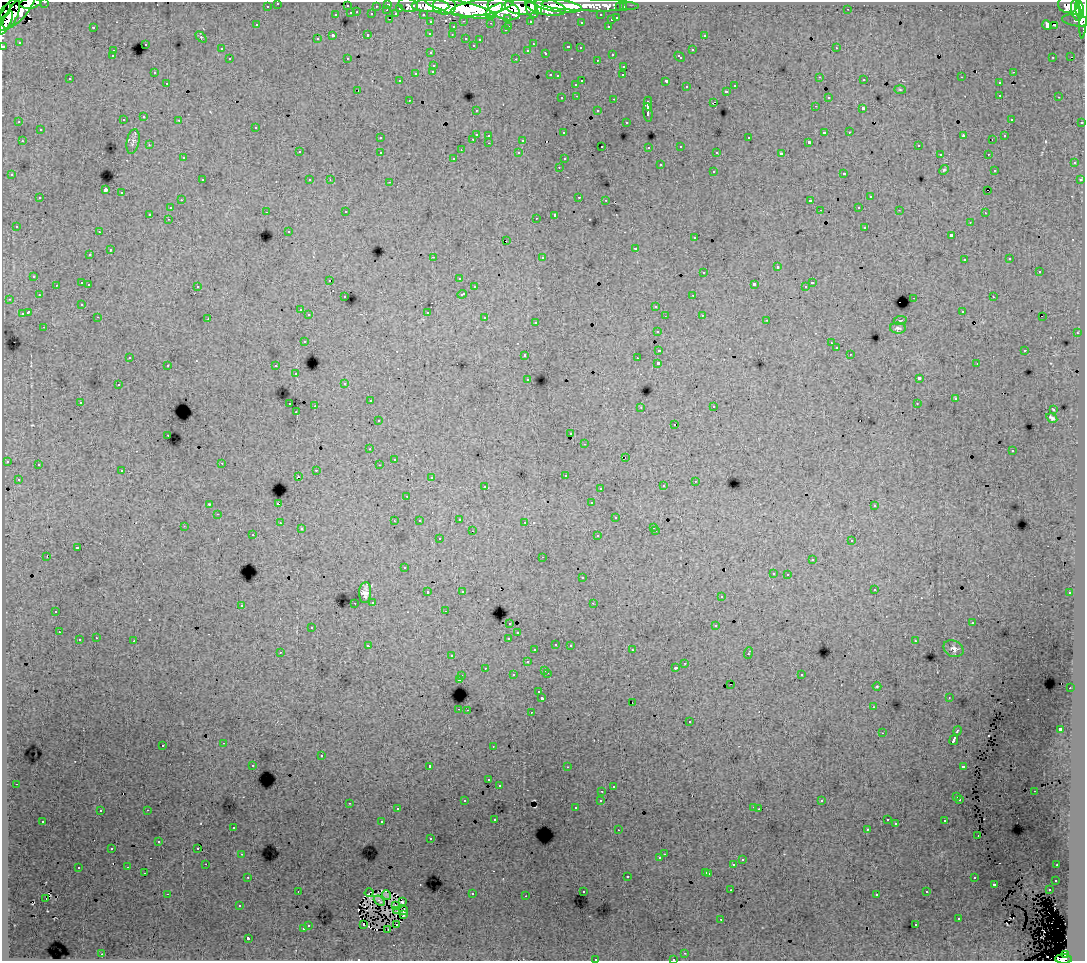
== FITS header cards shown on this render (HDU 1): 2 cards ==
NAXIS1  =                 1083
NAXIS2  =                  959

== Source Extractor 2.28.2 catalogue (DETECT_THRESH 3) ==
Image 1083 x 959 px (HDU 1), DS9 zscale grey, 1 PNG px = 1 image px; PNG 1087 x 963 px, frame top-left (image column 1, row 959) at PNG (2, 2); each listed source drawn as its Kron ellipse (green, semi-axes under 4 px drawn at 4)
Background 177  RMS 1.2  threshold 3.48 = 3 sigma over >= 5 px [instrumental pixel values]
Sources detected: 493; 4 with non-positive FLUX_AUTO (blend fragments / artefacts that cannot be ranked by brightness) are neither listed nor drawn; the other 489 listed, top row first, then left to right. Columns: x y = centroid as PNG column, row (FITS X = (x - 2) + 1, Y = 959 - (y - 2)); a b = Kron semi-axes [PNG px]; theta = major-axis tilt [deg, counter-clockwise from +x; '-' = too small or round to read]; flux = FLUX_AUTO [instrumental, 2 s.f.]
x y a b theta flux
45 2 3 2 - 3800
30 3 10 5 8 40000
278 3 3 3 - 2600
388 4 3 3 - 5600
408 5 10 6 -16 21000
590 5 49 6 -1 160000
1068 5 10 8 -10 110000
267 6 3 3 - 1700
347 6 3 3 - 800
376 6 3 2 - 1300
431 6 19 6 -1 230000
444 6 11 8 -3 170000
558 6 24 6 -7 240000
1083 6 32 3 87 170000
482 7 32 8 9 460000
521 7 16 7 -8 340000
545 7 21 8 -12 350000
620 7 3 3 - 1300
623 7 3 3 - 2700
400 8 3 3 - 990
460 8 36 7 -13 510000
504 9 17 10 -23 440000
848 9 2 2 - 50
1080 9 9 3 -81 160000
19 10 23 8 50 180000
387 10 3 2 - 290
494 10 10 4 34 150000
532 10 8 5 -66 170000
5 11 8 4 54 22000
538 11 4 3 - 79000
1076 11 10 5 -75 210000
357 12 3 2 - 390
351 13 3 3 - 1000
372 14 3 3 - 1200
396 14 3 3 - 760
423 14 3 2 - 2200
9 15 17 8 63 190000
336 15 3 3 - 460
601 15 3 3 - 1800
508 18 3 3 - 1400
617 18 3 3 - 580
389 19 3 2 - 330
611 20 3 3 - 530
1076 20 13 5 -8 28000
464 21 3 2 - 460
530 21 3 3 - 1700
431 22 3 3 - 2300
581 22 3 3 - 130
6 23 13 5 64 190000
491 23 3 2 - 120
256 25 3 3 - 200
1047 25 5 3 - 530
1054 25 3 2 - 130
509 26 3 2 - 440
608 26 3 2 - 410
93 27 3 2 - 730
453 27 3 3 - 320
505 30 3 2 - 100
430 33 4 4 - 130
368 35 3 3 - 360
452 35 3 2 - 130
704 35 3 3 - 370
333 36 3 3 - 1600
201 37 6 4 -44 110
466 38 3 3 - 400
317 39 3 3 - 210
480 39 3 2 - 130
19 42 3 3 - 120
145 44 3 3 - 400
533 44 3 3 - 75
473 45 3 2 - 92
3 46 3 3 - 5100
568 47 3 3 - 590
580 48 3 3 - 240
836 48 3 2 - 290
221 49 3 3 - 240
528 50 3 3 - 190
692 50 3 3 - 530
113 51 3 3 - 320
431 53 3 3 - 260
546 53 3 3 - 400
612 54 3 3 - 470
112 56 3 2 - 130
1071 56 2 2 - 86
680 57 6 3 -43 420
1053 57 3 2 - 130
347 58 3 2 - 55
230 59 3 3 - 280
516 59 3 2 - 560
597 60 3 2 - 170
434 65 3 3 - 440
624 66 3 3 - 370
433 71 3 3 - 330
154 72 3 2 - 110
1013 72 3 2 - 270
416 73 3 3 - 510
550 75 3 2 - 450
623 75 3 2 - 160
557 76 3 3 - 130
820 77 3 2 - 100
962 77 2 2 - 49
70 79 3 3 - 220
864 80 3 2 - 130
400 81 3 2 - 99
582 81 3 2 - 740
666 81 3 3 - 1300
167 83 3 2 - 220
999 83 3 3 - 280
576 84 3 3 - 240
735 86 3 3 - 390
686 87 3 3 - 200
900 89 6 4 -2 86
358 90 3 2 - 240
727 91 3 3 - 450
1000 95 3 2 - 320
577 96 3 2 - 220
828 97 3 3 - 240
1059 97 3 2 - 260
562 98 3 2 - 250
614 99 3 2 - 540
409 100 3 2 - 200
714 102 4 2 - 250
648 103 7 3 90 2300
815 106 3 2 - 92
863 108 3 3 - 1200
476 110 3 2 - 140
598 111 3 3 - 360
648 112 9 3 -82 2700
144 117 3 3 - 290
1011 119 3 2 - 92
123 120 3 3 - 280
179 120 3 2 - 160
19 122 4 3 - 100
626 122 3 3 - 200
1082 122 3 3 - 830
256 127 3 3 - 370
40 130 3 3 - 430
824 132 3 2 - 880
849 132 3 2 - 180
564 133 3 3 - 170
476 134 3 3 - 1100
489 135 3 3 - 290
963 136 4 2 - 450
1005 136 3 3 - 170
380 138 3 3 - 170
749 138 3 3 - 310
473 139 3 2 - 370
523 140 3 3 - 810
992 140 2 2 - 61
22 141 3 2 - 270
133 141 12 6 79 270
809 142 3 3 - 170
489 143 3 2 - 280
149 145 3 3 - 150
918 145 3 2 - 110
602 146 3 2 - 130
681 146 3 3 - 340
649 147 3 3 - 190
461 150 3 3 - 43
299 152 3 3 - 360
380 152 3 3 - 360
717 152 3 3 - 130
519 153 3 3 - 300
781 154 4 3 - 2400
940 154 3 2 - 200
988 154 3 2 - 300
183 158 3 3 - 260
454 158 3 3 - 180
564 159 3 3 - 120
1074 163 3 3 - 290
660 165 3 3 - 610
559 167 3 2 - 190
944 170 5 4 - 110
994 170 3 3 - 120
713 171 3 3 - 500
844 173 3 3 - 260
12 175 3 3 - 230
202 180 3 2 - 400
310 180 3 3 - 200
330 180 2 2 - 45
1080 180 3 3 - 300
390 182 3 2 - 460
105 190 3 3 - 9800
988 190 2 2 - 68
121 193 3 3 - 540
579 197 3 2 - 490
870 197 3 3 - 500
40 198 3 3 - 450
181 200 3 2 - 200
606 200 3 2 - 110
810 201 3 3 - 1300
859 207 3 2 - 260
170 208 3 3 - 360
820 210 2 2 - 65
899 210 3 2 - 100
266 212 3 2 - 200
346 212 3 2 - 260
985 213 3 2 - 150
150 214 3 3 - 1100
555 215 4 3 - 2300
536 218 2 2 - 82
168 219 3 2 - 150
970 222 3 2 - 110
16 226 3 3 - 250
865 227 3 3 - 450
289 231 3 3 - 150
99 232 3 2 - 200
951 235 3 3 - 1100
694 238 3 3 - 220
506 241 2 2 - 30
635 248 3 3 - 710
110 250 3 3 - 630
90 255 3 3 - 230
433 257 3 2 - 920
542 257 3 3 - 550
1010 259 3 3 - 140
964 260 3 3 - 210
777 267 3 3 - 650
1039 271 3 3 - 830
704 272 3 3 - 530
34 276 3 3 - 230
459 278 3 3 - 170
330 280 3 2 - 73
82 283 3 3 - 870
812 283 3 3 - 480
89 284 3 2 - 320
754 284 4 3 - 2100
56 285 3 3 - 300
197 286 3 3 - 440
474 287 3 3 - 340
806 287 3 2 - 72
462 294 5 3 - 580
39 295 3 3 - 68
693 295 3 2 - 270
345 297 3 3 - 220
993 297 3 3 - 390
914 298 3 2 - 580
9 299 3 2 - 200
82 304 3 3 - 170
656 306 3 3 - 440
300 310 3 3 - 310
962 311 3 3 - 260
28 312 4 3 - 1800
427 312 3 3 - 900
22 314 4 3 - 910
309 315 3 3 - 310
702 315 3 2 - 280
665 316 2 2 - 62
98 317 3 2 - 120
1042 317 2 2 - 100
485 318 3 3 - 610
208 319 3 2 - 76
767 320 3 2 - 110
900 320 6 3 9 84
536 322 3 3 - 270
44 327 3 2 - 160
898 328 8 5 -4 200
657 331 3 3 - 310
1077 333 3 2 - 360
304 341 3 3 - 270
831 343 3 2 - 78
836 348 3 3 - 250
659 350 4 3 - 1200
1025 350 3 3 - 640
850 354 2 2 - 63
525 355 3 3 - 340
130 357 3 2 - 98
637 358 2 2 - 60
658 363 3 3 - 2800
977 364 3 2 - 100
168 365 3 2 - 300
276 366 3 3 - 440
296 374 3 3 - 310
919 378 4 3 - 3100
528 379 3 3 - 200
345 383 3 3 - 170
118 385 3 2 - 250
955 399 3 3 - 250
370 401 3 2 - 360
80 402 3 3 - 290
290 404 3 2 - 330
917 404 2 2 - 52
315 406 3 2 - 910
714 406 3 2 - 340
641 407 4 2 - 53
1053 409 3 2 - 57
296 412 3 2 - 140
1052 418 6 3 -31 160
378 421 3 3 - 220
674 424 3 2 - 99
571 434 3 2 - 190
168 435 3 2 - 200
585 444 3 2 - 160
370 449 3 2 - 170
1012 451 3 2 - 110
625 457 2 2 - 31
394 459 3 2 - 84
7 461 3 3 - 360
222 463 3 2 - 170
38 464 3 3 - 310
379 465 3 2 - 73
316 470 3 2 - 290
122 471 3 3 - 360
565 475 3 3 - 330
298 476 3 2 - 110
431 478 3 3 - 130
18 479 3 3 - 150
695 481 3 2 - 180
485 486 3 2 - 340
663 486 3 3 - 280
600 488 3 3 - 180
407 496 2 2 - 44
591 503 3 3 - 170
209 504 2 2 - 48
278 504 3 3 - 1200
874 506 3 3 - 220
218 514 3 2 - 250
616 518 3 3 - 350
459 519 3 3 - 380
394 521 3 2 - 76
419 521 3 2 - 110
525 522 3 2 - 220
280 523 3 3 - 200
184 526 3 3 - 40
654 527 3 2 - 120
301 529 3 3 - 150
472 531 2 2 - 91
656 531 3 2 - 350
253 535 3 2 - 250
598 536 3 3 - 370
439 539 3 3 - 400
852 540 3 3 - 420
77 548 3 3 - 950
47 557 3 2 - 940
543 557 3 2 - 130
812 559 2 2 - 55
404 568 3 3 - 220
773 573 3 3 - 250
788 574 3 2 - 380
582 578 3 3 - 460
874 589 3 3 - 320
462 591 3 3 - 190
428 592 3 3 - 470
365 593 10 6 86 480
1070 593 3 3 - 230
721 597 3 3 - 330
373 602 3 3 - 270
355 603 3 2 - 240
593 603 2 2 - 51
241 605 3 3 - 270
56 611 3 2 - 290
445 611 3 2 - 120
510 623 3 3 - 360
972 623 3 2 - 97
716 626 3 3 - 660
312 627 3 3 - 310
59 632 3 2 - 210
518 633 3 3 - 250
96 638 3 2 - 210
509 638 3 3 - 590
79 640 3 3 - 660
134 641 3 3 - 780
915 641 3 2 - 52
556 644 3 3 - 290
570 645 3 3 - 310
368 646 4 3 - 280
953 649 10 8 -27 340
535 650 3 3 - 270
632 650 3 2 - 240
280 652 2 2 - 60
748 653 6 3 69 780
452 656 3 2 - 170
527 662 3 3 - 410
685 663 3 2 - 370
485 668 2 2 - 220
675 668 3 3 - 300
545 670 3 2 - 420
547 673 3 2 - 440
801 674 3 3 - 350
513 675 3 3 - 420
462 676 3 2 - 280
459 679 3 3 - 1400
731 684 2 2 - 120
877 686 4 3 - 63
1070 688 3 2 - 260
539 692 3 3 - 170
542 698 3 3 - 2000
949 698 3 2 - 82
632 702 2 2 - 95
873 707 3 2 - 150
459 709 3 2 - 470
467 710 3 2 - 190
531 712 3 2 - 390
690 722 3 3 - 480
1060 729 4 3 - 2700
958 731 4 3 - 1100
882 733 2 2 - 39
954 740 5 3 - 3300
224 743 3 2 - 310
163 745 3 3 - 360
493 746 2 2 - 51
321 756 3 3 - 620
253 765 3 3 - 180
430 766 3 3 - 4200
963 766 4 3 - 870
567 767 3 2 - 150
489 780 3 3 - 200
16 784 3 2 - 230
499 785 3 3 - 240
613 786 3 2 - 170
602 791 3 2 - 290
1034 791 3 2 - 140
957 797 3 3 - 400
960 799 3 3 - 190
601 800 3 3 - 360
465 801 3 2 - 120
822 801 3 3 - 130
349 803 3 2 - 430
753 807 3 2 - 280
576 808 3 3 - 140
397 809 3 2 - 260
759 809 2 2 - 57
147 810 3 2 - 480
100 811 3 3 - 280
495 819 3 3 - 180
887 820 3 3 - 100
43 821 3 3 - 280
945 821 3 3 - 360
382 822 3 3 - 1100
896 824 3 2 - 82
233 827 3 3 - 320
867 829 3 3 - 140
618 830 3 2 - 120
978 836 3 2 - 82
431 839 3 2 - 180
159 842 3 3 - 330
198 848 3 2 - 90
112 849 3 2 - 81
242 854 3 2 - 270
664 854 2 2 - 200
660 858 3 3 - 300
742 860 3 3 - 380
206 864 3 2 - 120
734 864 3 3 - 1000
1057 865 3 2 - 190
128 867 3 2 - 270
78 868 3 3 - 570
706 872 3 3 - 610
144 873 3 2 - 150
709 873 3 3 - 360
627 876 3 3 - 590
248 877 3 2 - 230
974 878 3 3 - 350
1056 880 3 3 - 150
994 884 3 3 - 740
731 890 3 2 - 120
1049 890 3 2 - 330
298 891 2 2 - 84
583 891 3 3 - 210
927 892 3 3 - 180
369 893 4 2 - 70
167 894 3 2 - 960
472 894 3 3 - 580
877 894 3 3 - 190
386 895 5 4 - 64
526 896 3 2 - 120
46 899 3 2 - 350
379 901 6 2 -40 140
402 902 3 3 - 140
239 906 3 3 - 160
395 906 4 3 - 130
403 910 4 3 - 39
397 911 3 2 - 41
403 915 3 3 - 140
959 918 3 3 - 350
721 919 3 2 - 100
397 924 3 2 - 30
308 925 3 3 - 330
364 925 4 2 - 310
916 925 3 2 - 210
303 929 3 3 - 470
388 929 3 2 - 89
248 938 3 3 - 1700
685 953 3 2 - 180
102 954 3 2 - 410
1066 955 4 3 - 50000
595 959 3 2 - 410
673 959 3 2 - 240
1063 959 8 4 -2 100000
At the frame edge (FLAGS 8, measured only in part): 9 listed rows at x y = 45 2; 30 3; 278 3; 1083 6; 6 23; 3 46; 595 959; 673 959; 1063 959
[4 non-positive-flux detections neither listed nor drawn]